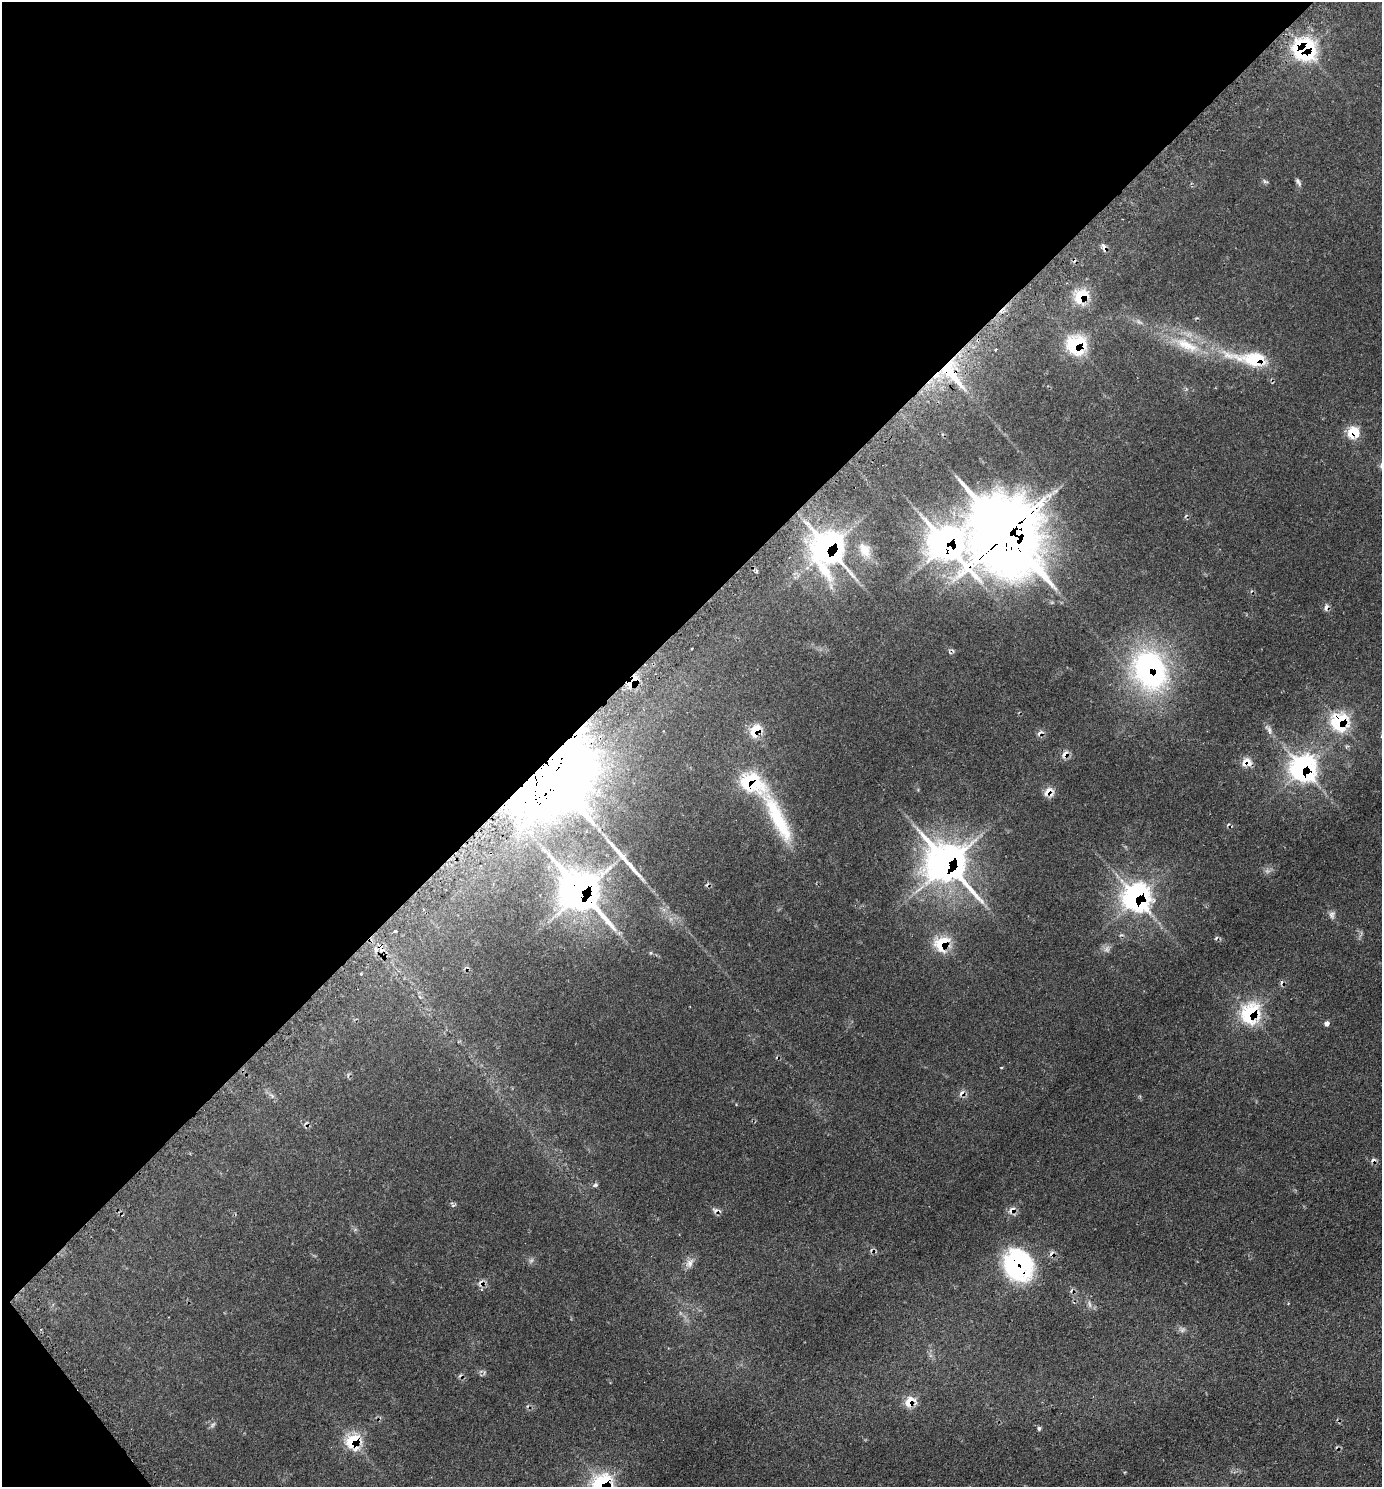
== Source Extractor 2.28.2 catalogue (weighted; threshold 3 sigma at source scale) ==
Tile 5 of 4 x 4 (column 1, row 2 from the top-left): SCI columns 330-1709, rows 3022-4506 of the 6036 x 6039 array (HDU 1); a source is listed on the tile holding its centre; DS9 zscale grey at full resolution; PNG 1384 x 1489 px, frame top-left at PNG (2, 2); no overlay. Shown black and unused: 42% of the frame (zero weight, under 2 of 3 exposures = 4% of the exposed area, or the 3 px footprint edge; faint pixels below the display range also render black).
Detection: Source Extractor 2.28.2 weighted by HDU 2 'WHT'; one run over the whole footprint, this tile lists its part. Background 0.136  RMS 0.0079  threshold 0.0356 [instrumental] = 3 sigma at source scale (4.5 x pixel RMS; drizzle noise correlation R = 1.50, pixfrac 1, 0.05/0.05 arcsec/px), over >= 5 px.
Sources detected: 73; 5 too faint to see at this stretch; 1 inside a brighter object's white glare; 10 cosmic-ray / hot-pixel residue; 1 long thin detection or spike segment (spike, bleed or trail) — not listed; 2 inside a brighter listed object's ellipse — not listed separately; the other 54 listed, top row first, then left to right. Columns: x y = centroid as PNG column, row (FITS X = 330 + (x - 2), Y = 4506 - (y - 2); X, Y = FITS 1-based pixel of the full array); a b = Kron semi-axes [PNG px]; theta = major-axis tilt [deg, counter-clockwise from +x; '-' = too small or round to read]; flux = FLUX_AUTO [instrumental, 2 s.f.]
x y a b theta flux
1304 49 11 10 - 180
1298 182 11 5 -58 2
1104 248 10 4 -70 4.4
1081 296 12 9 48 34
1076 345 12 12 - 67
1186 345 42 14 -25 31
995 350 3 2 - 1.4
1252 359 59 17 -8 45
951 373 43 13 -52 35
1353 432 8 7 - 31
1005 532 30 17 -54 8600
946 544 17 13 -40 1000
828 548 16 13 -80 640
865 550 22 14 -61 12
756 571 5 4 - 1.4
1326 607 7 5 64 3.3
692 649 3 3 - 1.8
1149 670 46 35 -69 160
633 682 12 6 51 22
1340 722 13 13 - 62
1269 729 15 7 -60 3.5
755 730 15 10 53 16
1040 733 11 5 39 2.6
1065 754 10 7 55 4.9
1248 763 11 8 81 5.7
1303 768 16 16 - 160
536 779 113 61 30 920
751 782 22 15 -26 64
1049 792 12 10 -3 7.3
778 818 82 17 -64 57
947 863 16 12 -48 1600
580 891 16 11 -49 1600
1136 897 16 15 - 190
423 909 3 3 - 0.74
1332 915 11 8 79 2.9
395 931 3 3 - 1.8
942 943 14 11 52 32
650 953 6 5 - 1.3
361 974 3 2 - 0.74
1250 1013 18 15 66 62
1327 1023 5 5 - 3
1001 1068 3 3 - 0.73
595 1185 8 5 27 1.7
453 1205 5 4 - 1.2
716 1210 14 6 -6 3
1012 1210 11 8 47 4.7
689 1263 14 9 60 5
1018 1264 32 27 -66 110
480 1283 9 7 67 3.4
1089 1304 11 4 -84 2.1
909 1402 13 10 48 12
1039 1429 4 4 - 2
353 1441 16 13 62 31
602 1484 18 17 - 65
Overlapping masked pixels (flux is a lower limit): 34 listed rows (the first 20) at x y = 1304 49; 1104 248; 1081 296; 1076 345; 1252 359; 951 373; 1353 432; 1005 532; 946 544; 828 548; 1326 607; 1149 670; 633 682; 1340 722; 755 730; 1040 733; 1065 754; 1248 763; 1303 768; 536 779
Isophote crosses this tile's border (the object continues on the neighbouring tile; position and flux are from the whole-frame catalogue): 1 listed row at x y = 602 1484